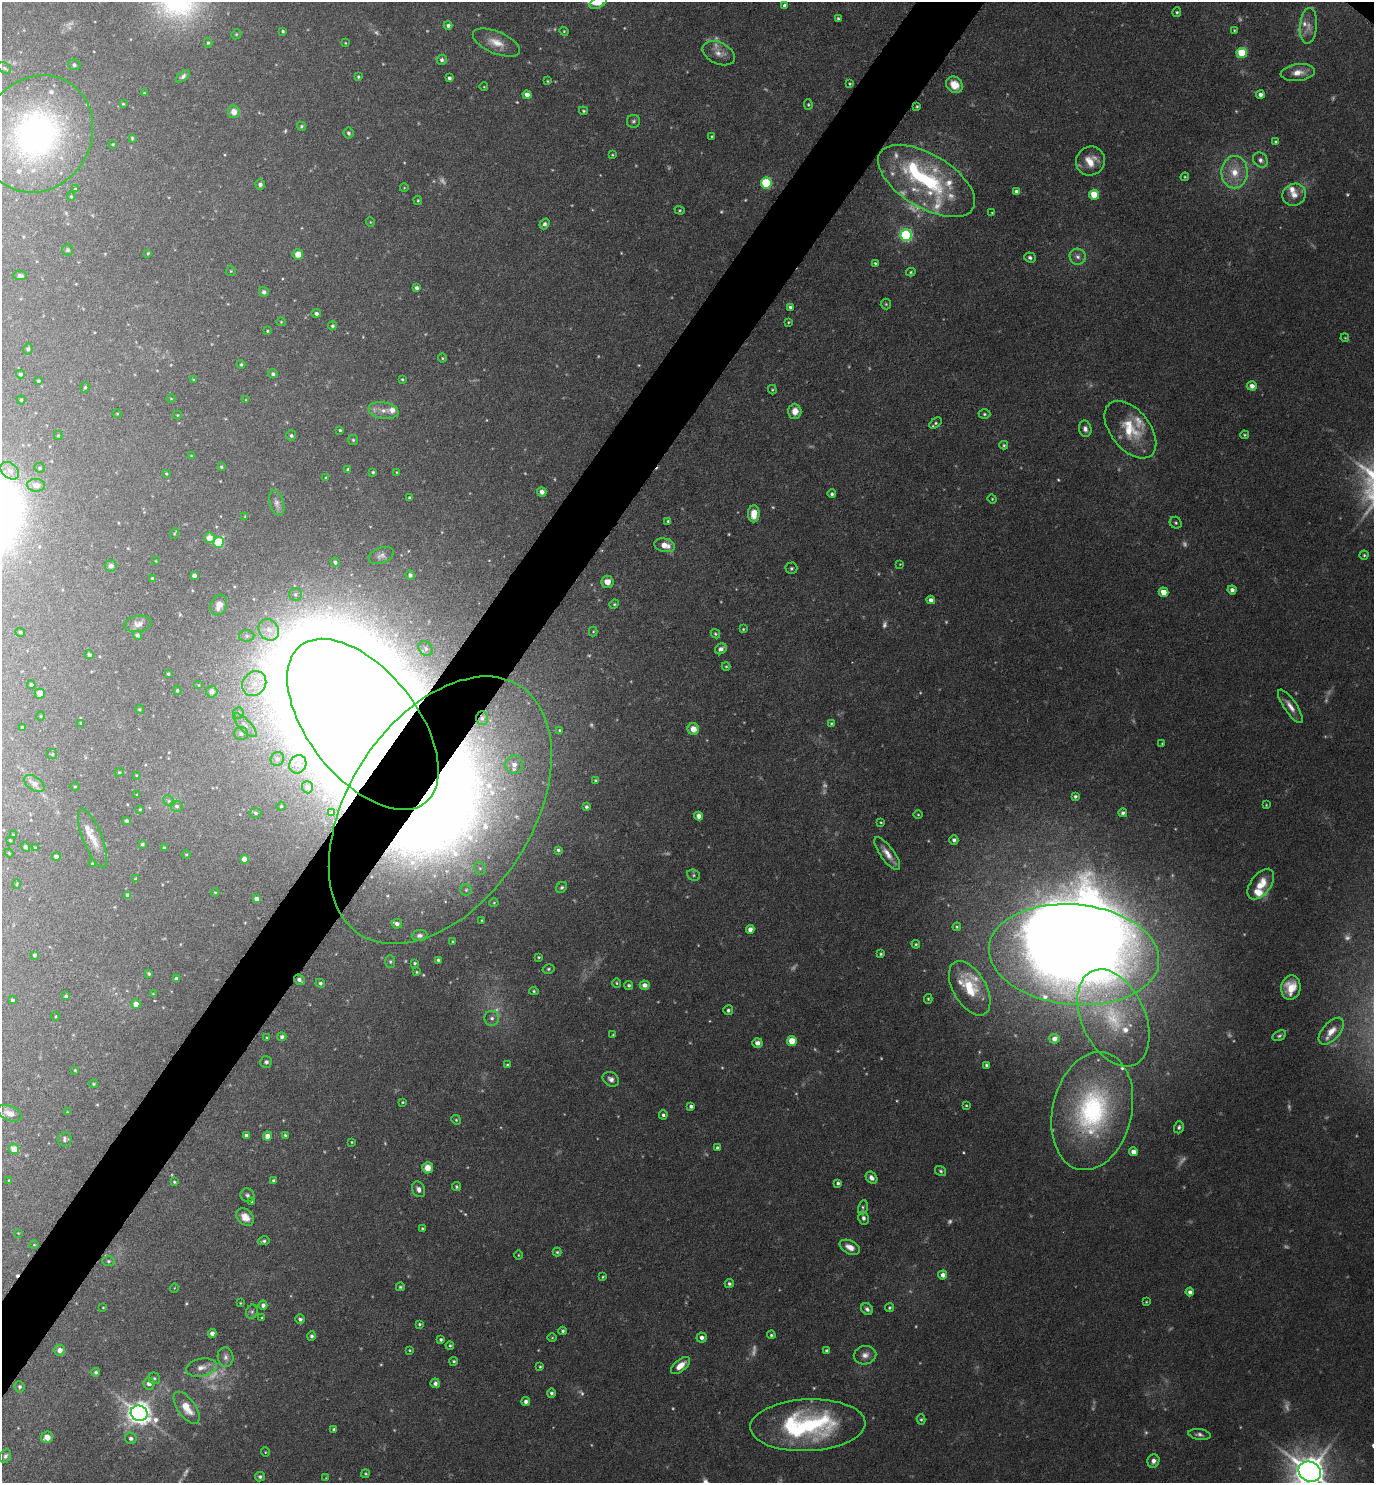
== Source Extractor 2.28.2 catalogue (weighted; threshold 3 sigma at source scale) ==
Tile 7 of 4 x 4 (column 3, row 2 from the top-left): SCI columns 3038-4409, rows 2965-4445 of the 5933 x 5928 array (HDU 1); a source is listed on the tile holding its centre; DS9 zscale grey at full resolution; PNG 1376 x 1485 px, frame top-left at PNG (2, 2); each listed source drawn as its Kron ellipse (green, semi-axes under 4 px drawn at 4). Shown black and unused: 4% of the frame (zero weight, under 4 of 8 exposures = <1% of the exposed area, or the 3 px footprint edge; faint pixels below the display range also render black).
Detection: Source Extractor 2.28.2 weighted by HDU 2 'WHT'; one run over the whole footprint, this tile lists its part. Background 0.043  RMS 0.0022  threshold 0.00918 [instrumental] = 3 sigma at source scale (4.09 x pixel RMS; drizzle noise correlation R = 1.36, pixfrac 0.8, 0.05/0.05 arcsec/px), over >= 5 px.
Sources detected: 471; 65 too faint to see at this stretch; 4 inside a brighter object's white glare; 1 cosmic-ray / hot-pixel residue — neither listed nor drawn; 24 inside a brighter listed object's ellipse — not listed separately; the other 377 listed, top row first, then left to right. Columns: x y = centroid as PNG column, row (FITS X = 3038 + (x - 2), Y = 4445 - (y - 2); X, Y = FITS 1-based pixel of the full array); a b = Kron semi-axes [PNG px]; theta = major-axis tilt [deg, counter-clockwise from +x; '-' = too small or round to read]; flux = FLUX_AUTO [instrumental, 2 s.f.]
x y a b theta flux
598 3 9 5 28 1.1
785 6 4 4 - 0.79
1177 12 5 4 - 0.34
838 19 4 4 - 0.37
448 25 4 4 - 0.59
1308 26 18 8 86 1.8
1234 30 4 3 - 0.19
283 31 3 3 - 0.35
564 31 4 4 - 0.22
236 34 5 4 - 0.28
208 43 5 4 - 0.32
345 43 3 3 - 0.16
496 43 25 11 -23 3.3
719 53 17 10 -26 2
1242 53 5 5 - 10
442 60 5 5 - 0.57
74 65 6 5 - 0.54
4 68 7 5 -36 0.44
1298 72 17 8 6 2.2
183 76 8 4 40 0.58
358 77 4 3 - 0.29
449 78 4 3 - 0.51
547 81 4 3 - 0.2
850 84 3 3 - 0.22
954 85 9 7 -45 3.6
484 87 4 3 - 0.16
144 93 3 3 - 0.19
1260 94 4 4 - 0.78
527 95 4 4 - 1.7
123 104 4 3 - 0.21
808 105 5 4 - 0.27
917 106 3 2 - 0.23
583 111 5 4 - 0.3
234 112 6 6 - 1.9
633 121 6 6 - 0.49
301 126 4 4 - 0.35
348 133 5 5 - 0.46
37 134 60 54 57 60
712 136 3 3 - 0.19
132 138 3 3 - 0.24
1276 142 4 3 - 0.5
113 144 4 3 - 0.18
612 155 3 2 - 0.19
1260 160 8 6 -52 0.92
1090 161 15 14 - 3.6
1235 172 16 13 89 4.6
1185 177 4 4 - 0.22
927 181 54 26 -31 29
766 183 5 5 - 17
260 184 5 4 - 0.66
404 188 4 3 - 0.15
75 189 4 4 - 0.21
1017 192 4 4 - 0.84
1094 195 5 5 - 6.5
1294 195 12 10 29 1.9
71 197 4 3 - 0.25
418 200 5 4 - 0.27
680 210 5 4 - 0.26
992 213 3 3 - 0.19
370 222 5 3 - 0.17
544 224 5 4 - 0.6
906 235 6 5 - 36
68 250 5 5 - 0.36
148 253 3 3 - 0.21
298 254 5 5 - 2
1030 257 6 5 - 0.53
1078 257 8 7 - 1
875 263 4 3 - 0.28
231 271 5 5 - 0.22
911 272 5 4 - 0.3
20 276 6 4 -5 0.57
416 288 4 4 - 0.6
264 292 5 4 - 0.71
886 304 5 5 - 0.31
790 307 4 4 - 0.5
316 313 4 4 - 0.63
281 322 4 4 - 0.21
788 322 4 3 - 0.21
332 326 4 4 - 0.32
267 331 4 3 - 0.22
1345 338 4 3 - 0.17
28 349 5 4 - 0.41
442 358 4 4 - 0.23
241 364 4 3 - 0.29
20 374 4 4 - 0.43
273 374 5 4 - 0.49
402 379 3 2 - 0.24
193 380 3 3 - 0.3
38 381 3 3 - 0.31
1252 386 5 4 - 1.3
85 387 5 4 - 0.34
772 390 5 4 - 0.24
171 399 4 3 - 0.15
21 400 4 4 - 0.22
246 400 4 3 - 0.19
383 410 15 8 -9 2
795 411 7 6 - 2.1
117 414 4 3 - 0.18
984 414 6 4 -1 0.37
177 415 4 4 - 0.2
936 423 7 4 39 0.35
1085 429 8 6 -78 0.96
340 430 3 3 - 0.27
1130 430 33 19 -52 8.7
1244 435 4 3 - 0.25
58 436 4 4 - 0.27
291 436 5 5 - 0.43
353 440 5 5 - 0.32
1004 445 4 4 - 0.26
191 456 3 3 - 0.15
221 467 3 3 - 0.22
39 468 5 4 - 0.32
348 469 4 4 - 0.34
10 471 10 7 -40 1.3
373 472 3 3 - 0.28
397 472 3 2 - 0.15
166 473 4 3 - 0.21
326 477 4 3 - 0.21
36 485 9 6 -4 1.7
542 492 5 4 - 1.1
832 494 4 4 - 0.43
410 498 3 3 - 0.36
992 499 5 4 - 0.23
277 503 13 7 -73 0.96
754 514 8 6 88 3.1
245 516 3 3 - 0.16
668 521 3 3 - 0.34
1176 523 6 5 - 0.41
175 533 5 3 - 0.21
209 538 5 5 - 1.7
218 542 5 5 - 11
665 545 10 6 -11 2.6
381 555 13 8 21 0.92
1364 555 4 4 - 0.29
156 561 4 2 - 0.12
335 562 5 4 - 0.58
900 564 4 3 - 0.13
111 566 6 5 - 0.83
791 568 6 6 - 0.41
194 575 4 4 - 0.72
410 575 5 4 - 0.53
152 578 3 3 - 0.23
607 582 6 6 - 1.9
1232 590 4 4 - 0.95
1163 592 5 4 - 3.2
295 595 6 6 - 0.56
931 600 4 4 - 0.91
614 604 5 4 - 0.28
219 605 10 8 69 1.9
138 624 13 8 9 1.1
743 629 3 3 - 0.22
269 630 11 9 -50 2.3
20 632 5 4 - 0.39
593 632 5 4 - 0.22
715 634 5 4 - 0.29
137 635 4 4 - 0.56
247 636 7 6 - 0.66
426 649 8 6 -48 0.74
721 649 6 5 - 0.84
89 655 4 4 - 0.59
726 666 4 4 - 0.23
168 674 3 3 - 0.32
254 684 13 11 48 3
31 685 4 4 - 0.54
199 685 5 4 - 0.29
177 690 5 4 - 0.3
212 692 6 6 - 1.6
40 694 5 5 - 1.8
1290 706 20 6 -56 1.8
140 709 4 4 - 0.25
238 713 6 5 - 0.44
41 716 5 3 - 0.17
482 718 7 6 - 0.63
81 723 3 3 - 0.26
831 723 4 3 - 0.24
363 724 100 54 -51 4300
245 725 16 6 -46 1.3
22 727 3 3 - 0.24
693 729 6 5 - 2.5
560 730 3 3 - 0.29
241 734 7 6 - 0.71
1162 743 3 3 - 0.18
52 754 5 5 - 0.35
277 759 7 6 - 0.63
298 764 9 8 - 1.4
514 765 9 9 - 1.7
119 772 4 4 - 0.24
136 775 3 2 - 0.14
596 781 3 3 - 0.31
34 784 11 6 -34 1.4
75 787 5 3 - 0.19
307 787 6 5 - 0.53
137 795 3 3 - 0.26
1075 796 4 4 - 0.42
169 801 6 4 -44 0.4
1266 805 4 3 - 0.2
177 806 6 5 - 0.45
281 806 4 4 - 0.24
586 807 3 3 - 0.38
140 809 4 3 - 0.2
440 810 148 92 57 390
255 813 6 4 -5 0.4
331 813 3 2 - 0.25
1123 813 4 4 - 0.56
918 814 4 3 - 0.21
699 816 4 4 - 1.4
127 821 3 3 - 0.46
881 822 3 3 - 0.21
14 835 3 3 - 0.27
93 838 31 9 -68 2.9
10 840 4 3 - 0.17
954 840 4 4 - 0.64
142 844 3 3 - 0.39
25 847 5 4 - 0.52
35 848 4 3 - 0.26
164 848 3 3 - 0.33
558 850 3 3 - 0.39
9 853 4 3 - 0.18
186 854 5 3 - 0.19
887 854 19 7 -54 2.1
56 857 4 4 - 1.1
244 859 4 4 - 2.1
93 864 4 3 - 0.37
480 868 7 5 -67 0.52
694 875 6 5 - 0.41
135 879 4 3 - 0.23
17 884 5 3 - 0.2
1261 884 18 10 53 4
562 887 6 5 - 0.43
466 890 5 5 - 0.35
215 892 4 3 - 0.18
128 895 4 4 - 0.92
256 899 4 4 - 1.1
494 903 4 4 - 0.23
482 920 3 2 - 0.18
397 924 5 4 - 0.88
957 927 4 4 - 0.27
750 929 4 4 - 1.1
420 936 8 5 7 0.73
453 941 4 3 - 0.24
916 944 4 4 - 0.24
881 954 3 3 - 0.32
34 955 4 3 - 0.44
1074 955 85 50 -5 430
539 957 3 3 - 0.25
438 960 3 3 - 0.38
390 962 6 5 - 0.43
415 963 4 3 - 0.32
548 969 6 4 15 0.38
416 972 3 3 - 0.22
149 974 3 3 - 0.35
176 979 4 4 - 0.8
299 980 6 4 -39 0.77
320 983 5 4 - 0.42
617 983 4 4 - 0.27
629 985 4 4 - 0.41
645 985 5 4 - 1.2
1291 987 12 9 82 3.7
970 988 30 16 -60 6.9
534 991 5 4 - 0.31
153 994 4 4 - 0.19
66 996 4 3 - 0.37
928 999 5 4 - 0.27
12 1000 3 3 - 0.36
136 1004 4 4 - 1.9
728 1010 5 5 - 0.5
55 1016 4 3 - 0.18
492 1018 7 7 - 0.82
1113 1018 51 31 -65 21
1331 1031 16 8 48 2.3
613 1035 3 3 - 0.21
1279 1036 7 5 28 0.45
282 1037 4 4 - 0.65
267 1038 4 3 - 0.21
1054 1039 5 4 - 1
792 1041 5 4 - 5.8
757 1043 5 5 - 1.1
266 1062 6 6 - 0.61
507 1065 4 3 - 0.29
986 1065 4 3 - 0.4
75 1070 3 3 - 0.23
611 1079 9 6 -34 0.92
93 1084 4 3 - 0.25
403 1102 4 3 - 0.23
966 1105 3 2 - 0.21
691 1106 4 4 - 0.63
1092 1111 60 39 77 38
67 1112 3 3 - 0.16
9 1113 13 7 -23 1.8
663 1115 4 4 - 0.45
456 1120 5 4 - 0.28
1179 1127 6 5 - 0.46
246 1135 4 3 - 0.6
285 1135 3 3 - 0.3
267 1136 4 4 - 1.7
65 1139 7 7 - 0.63
352 1142 3 3 - 0.19
718 1148 4 3 - 0.6
14 1149 5 5 - 3.4
1133 1152 4 4 - 1.9
428 1168 5 5 - 2.8
941 1171 6 5 - 0.39
871 1178 6 5 - 0.92
9 1180 4 3 - 0.22
274 1181 3 3 - 0.51
174 1182 4 3 - 0.25
838 1183 4 3 - 0.43
456 1187 4 4 - 0.33
419 1189 8 6 -63 1
247 1195 7 6 - 0.53
252 1201 3 3 - 0.27
863 1207 7 5 76 0.41
245 1217 10 7 -42 2.1
863 1218 6 5 - 0.69
422 1228 3 2 - 0.21
18 1233 3 3 - 0.14
264 1241 6 4 12 0.45
34 1245 4 3 - 0.16
850 1247 11 6 -27 1.8
557 1252 4 4 - 0.28
518 1255 4 3 - 0.19
108 1261 6 5 - 0.38
943 1275 4 4 - 1.3
603 1277 3 2 - 0.22
729 1284 4 4 - 0.45
400 1287 4 4 - 0.31
174 1288 4 3 - 0.15
1190 1292 4 4 - 0.92
1146 1302 3 2 - 0.19
240 1303 3 2 - 0.15
263 1305 4 4 - 0.77
103 1307 3 2 - 0.16
889 1308 4 4 - 0.33
867 1309 6 5 - 0.68
252 1312 7 5 69 0.52
262 1318 3 2 - 0.22
300 1319 5 4 - 0.66
419 1324 4 3 - 0.31
563 1331 4 4 - 0.44
212 1333 4 4 - 0.93
771 1335 4 4 - 0.34
312 1336 5 4 - 0.45
552 1338 5 3 - 0.2
701 1338 5 5 - 0.97
441 1340 3 3 - 0.44
450 1345 4 3 - 0.28
60 1350 5 5 - 1.6
410 1350 3 2 - 0.21
827 1351 4 3 - 0.43
865 1355 11 9 12 1.5
225 1357 10 8 -79 1
454 1361 4 4 - 0.36
680 1366 11 6 39 2.5
201 1367 15 8 12 1.9
540 1367 3 3 - 0.25
96 1372 4 4 - 0.44
154 1378 6 5 - 0.42
149 1383 6 6 - 1.3
435 1383 5 4 - 0.77
20 1387 5 5 - 0.4
551 1393 5 4 - 0.52
526 1401 4 4 - 0.82
187 1408 18 9 -55 4.1
139 1413 8 7 - 210
921 1419 5 4 - 0.33
808 1425 58 26 3 34
334 1429 4 4 - 0.38
1199 1434 11 5 -9 0.74
47 1437 6 5 - 1.9
131 1438 6 5 - 0.66
265 1452 4 4 - 0.2
5 1456 7 5 62 0.53
1153 1461 7 6 - 1.1
1310 1472 11 10 - 500
365 1474 4 4 - 0.29
260 1477 5 5 - 0.44
326 1478 4 4 - 0.18
Overlapping masked pixels (flux is a lower limit): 4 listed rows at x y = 482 718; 363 724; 440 810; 299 980
Isophote crosses this tile's border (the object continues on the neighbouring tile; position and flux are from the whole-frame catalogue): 3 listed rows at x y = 598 3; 37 134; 1310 1472